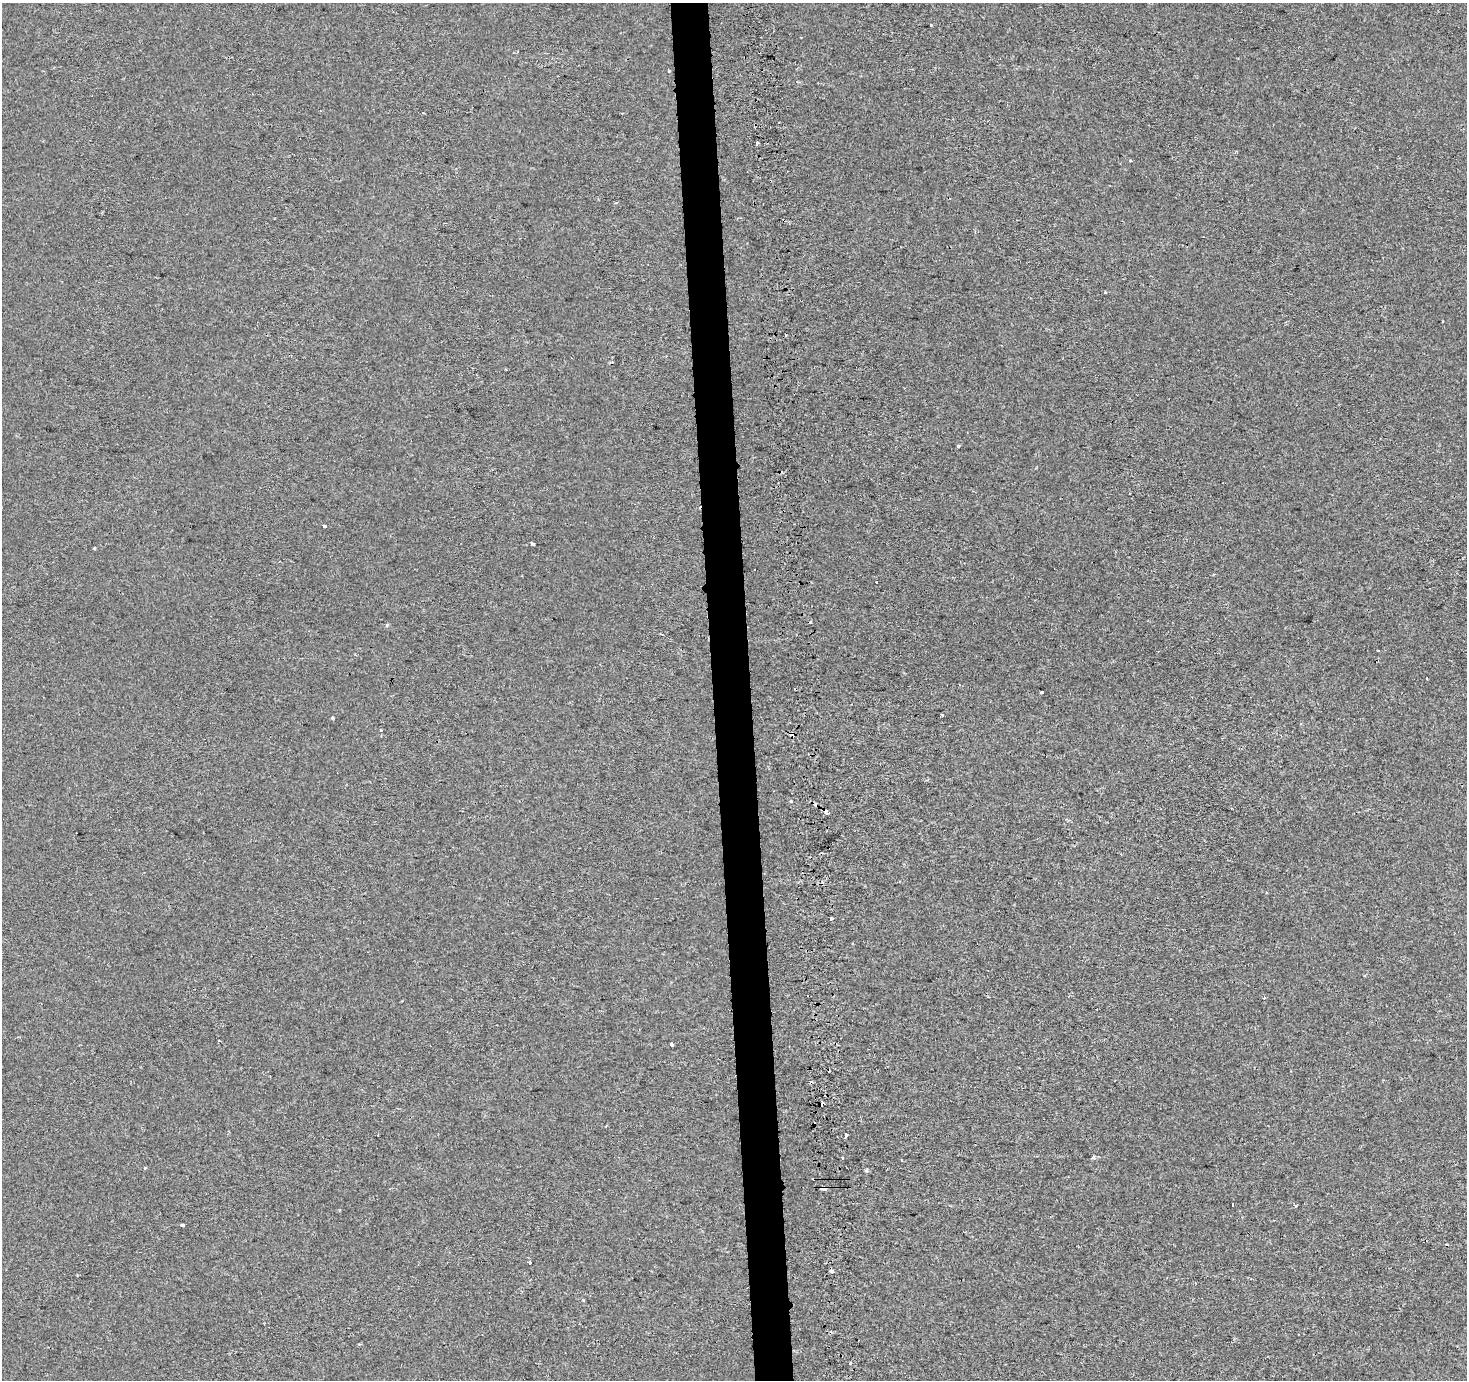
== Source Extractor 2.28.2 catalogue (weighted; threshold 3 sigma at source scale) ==
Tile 5 of 3 x 3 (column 2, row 2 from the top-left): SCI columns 1466-2930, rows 1378-2755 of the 4459 x 4133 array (HDU 1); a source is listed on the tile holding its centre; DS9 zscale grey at full resolution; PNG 1469 x 1382 px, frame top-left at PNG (2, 3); no overlay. Shown black and unused: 3% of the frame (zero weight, under 2 of 3 exposures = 3% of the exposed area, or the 3 px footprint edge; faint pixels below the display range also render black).
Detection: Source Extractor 2.28.2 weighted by HDU 2 'WHT'; one run over the whole footprint, this tile lists its part. Background -6.25e-04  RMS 0.003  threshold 0.0135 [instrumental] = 3 sigma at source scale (4.5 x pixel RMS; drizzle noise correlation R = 1.50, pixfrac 1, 0.0396/0.0396 arcsec/px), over >= 5 px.
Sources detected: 45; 17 cosmic-ray / hot-pixel residue — not listed; the other 28 listed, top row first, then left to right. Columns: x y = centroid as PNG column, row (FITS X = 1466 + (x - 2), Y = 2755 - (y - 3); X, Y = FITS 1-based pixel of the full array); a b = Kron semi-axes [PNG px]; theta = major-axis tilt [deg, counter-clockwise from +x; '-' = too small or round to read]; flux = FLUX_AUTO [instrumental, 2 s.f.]
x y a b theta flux
931 25 2 2 - 0.32
669 71 3 3 - 1.5
757 143 3 3 - 1.5
1130 161 3 3 - 1.5
616 203 4 3 - 0.3
958 446 3 3 - 0.71
324 526 3 3 - 1.5
533 544 4 3 - 2.2
94 548 3 3 - 2.3
387 625 4 4 - 0.48
1041 692 3 3 - 2
942 715 3 2 - 0.34
332 718 3 3 - 0.58
792 734 5 4 - 0.99
791 801 3 3 - 0.47
815 804 4 3 - 1.6
1264 998 3 3 - 0.33
672 1044 3 3 - 11
846 1135 4 3 - 2.6
1093 1157 4 4 - 0.53
866 1170 4 4 - 0.56
823 1188 4 4 - 6.6
1232 1204 3 2 - 0.39
183 1225 3 3 - 2.3
529 1262 3 3 - 1.7
832 1271 4 3 - 2.9
583 1300 3 3 - 0.61
850 1363 3 3 - 0.51
Overlapping masked pixels (flux is a lower limit): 3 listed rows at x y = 792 734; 815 804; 823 1188